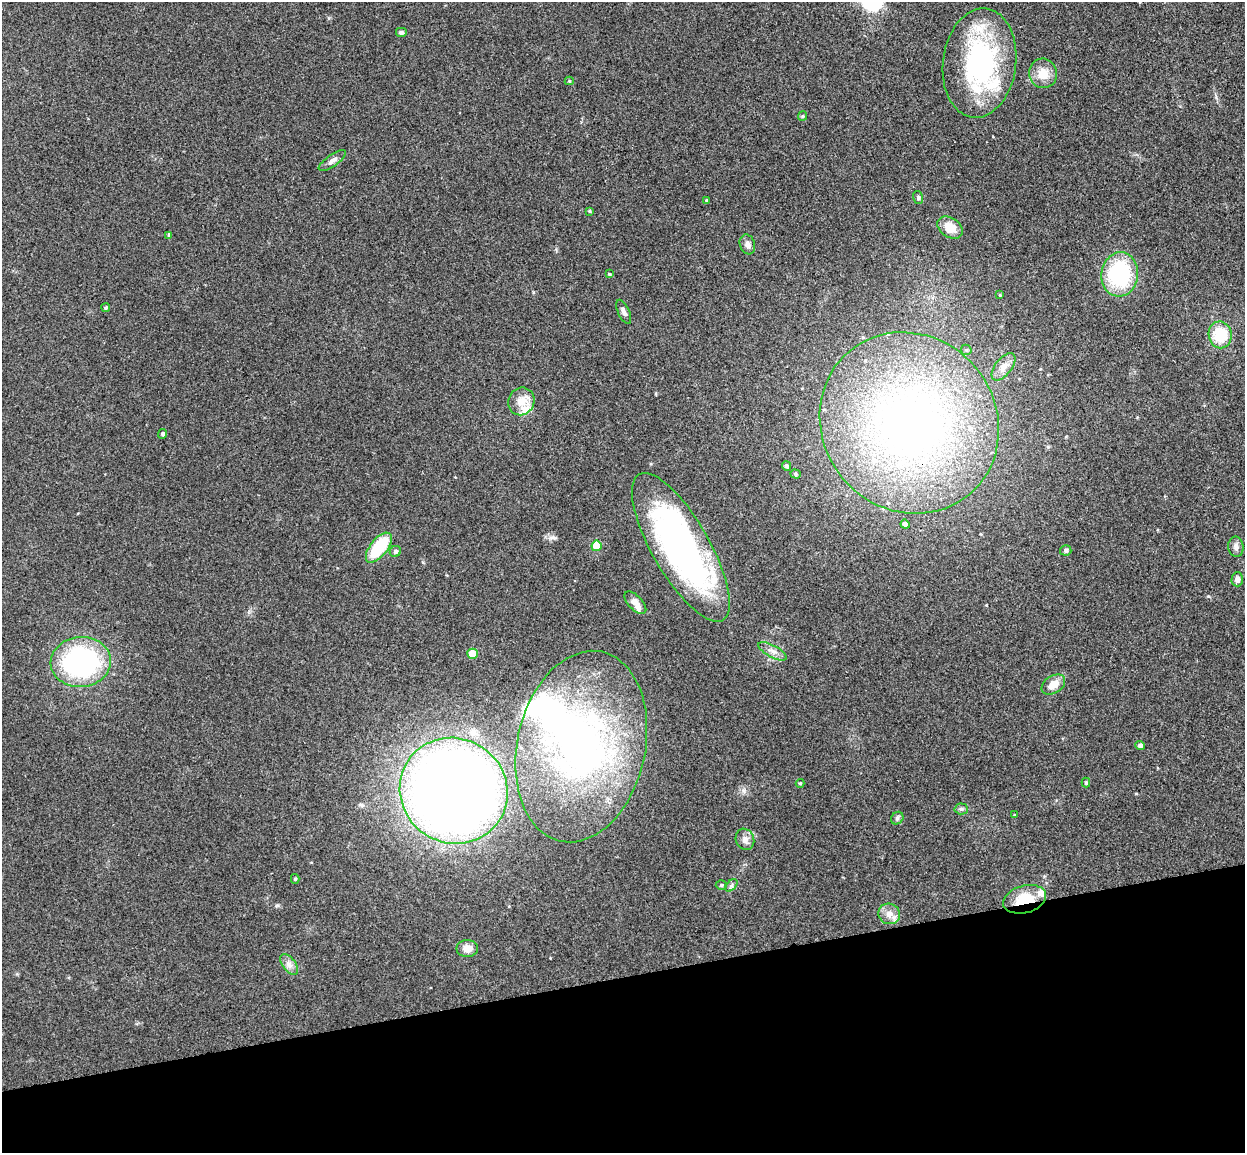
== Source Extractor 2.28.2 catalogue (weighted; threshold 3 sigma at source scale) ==
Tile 14 of 4 x 4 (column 2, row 4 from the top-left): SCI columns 1301-2543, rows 154-1304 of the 5085 x 5029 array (HDU 1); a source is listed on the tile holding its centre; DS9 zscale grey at full resolution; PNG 1247 x 1155 px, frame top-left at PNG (2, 2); each listed source drawn as its Kron ellipse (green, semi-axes under 4 px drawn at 4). Shown black and unused: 15% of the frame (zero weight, under 3 of 4 exposures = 5% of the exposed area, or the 3 px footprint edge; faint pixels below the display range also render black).
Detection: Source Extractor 2.28.2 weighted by HDU 2 'WHT'; one run over the whole footprint, this tile lists its part. Background 0.0705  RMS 0.0076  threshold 0.0343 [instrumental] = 3 sigma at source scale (4.5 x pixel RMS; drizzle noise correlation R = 1.50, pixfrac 1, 0.05/0.05 arcsec/px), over >= 5 px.
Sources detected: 66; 5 inside a brighter object's white glare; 1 long thin detection or spike segment (spike, bleed or trail) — neither listed nor drawn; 6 inside a brighter listed object's ellipse — not listed separately; the other 54 listed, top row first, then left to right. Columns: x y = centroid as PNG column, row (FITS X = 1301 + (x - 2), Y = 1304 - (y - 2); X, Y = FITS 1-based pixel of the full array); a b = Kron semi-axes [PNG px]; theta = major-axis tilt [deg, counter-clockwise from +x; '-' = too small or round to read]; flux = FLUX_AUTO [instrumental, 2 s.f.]
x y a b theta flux
401 32 6 5 - 1.7
979 63 55 36 82 130
1043 73 15 14 - 11
569 81 4 4 - 1
803 116 5 4 - 0.82
332 161 16 6 35 3.6
918 197 7 5 -76 1.3
706 200 4 3 - 0.72
589 211 4 3 - 0.87
950 228 14 9 -32 12
169 235 4 4 - 1
747 244 10 7 -71 3.3
609 274 4 4 - 0.72
1120 274 22 18 83 69
1000 295 3 3 - 0.67
106 308 4 4 - 1.2
624 312 13 5 -65 2.9
1220 335 13 11 -81 27
966 350 5 5 - 1.3
1003 367 16 8 51 6.1
521 401 14 13 - 9.9
909 423 93 87 -50 420
163 434 5 4 - 1.8
787 466 5 4 - 1.7
795 474 5 4 - 1.3
905 524 4 4 - 2.6
596 546 5 5 - 21
681 547 84 28 -60 240
1236 547 10 7 -84 3.3
379 548 18 8 52 38
1066 550 5 5 - 2
395 551 6 5 - 1.9
1237 579 7 6 - 3.3
635 603 14 7 -46 4.8
772 651 16 6 -28 4.3
473 654 5 5 - 18
81 662 30 25 5 140
1053 684 13 8 32 9.1
581 746 97 64 78 310
1140 746 4 4 - 2.8
800 783 4 4 - 0.82
1086 783 5 4 - 1.2
454 791 55 52 -34 1000
961 809 6 5 - 1.5
1015 815 4 3 - 0.76
897 818 7 5 48 1.6
745 839 11 9 -68 4.2
295 879 5 4 - 1.1
721 885 5 4 - 1.2
731 885 7 4 46 1.8
1024 899 22 13 15 23
889 914 11 10 - 6.1
467 948 11 8 0 7.3
289 964 12 6 -53 3.9
Overlapping masked pixels (flux is a lower limit): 1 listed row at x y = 1024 899
Unlisted compact peaks at least as high as the median listed source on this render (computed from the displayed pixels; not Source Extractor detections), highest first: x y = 1208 596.